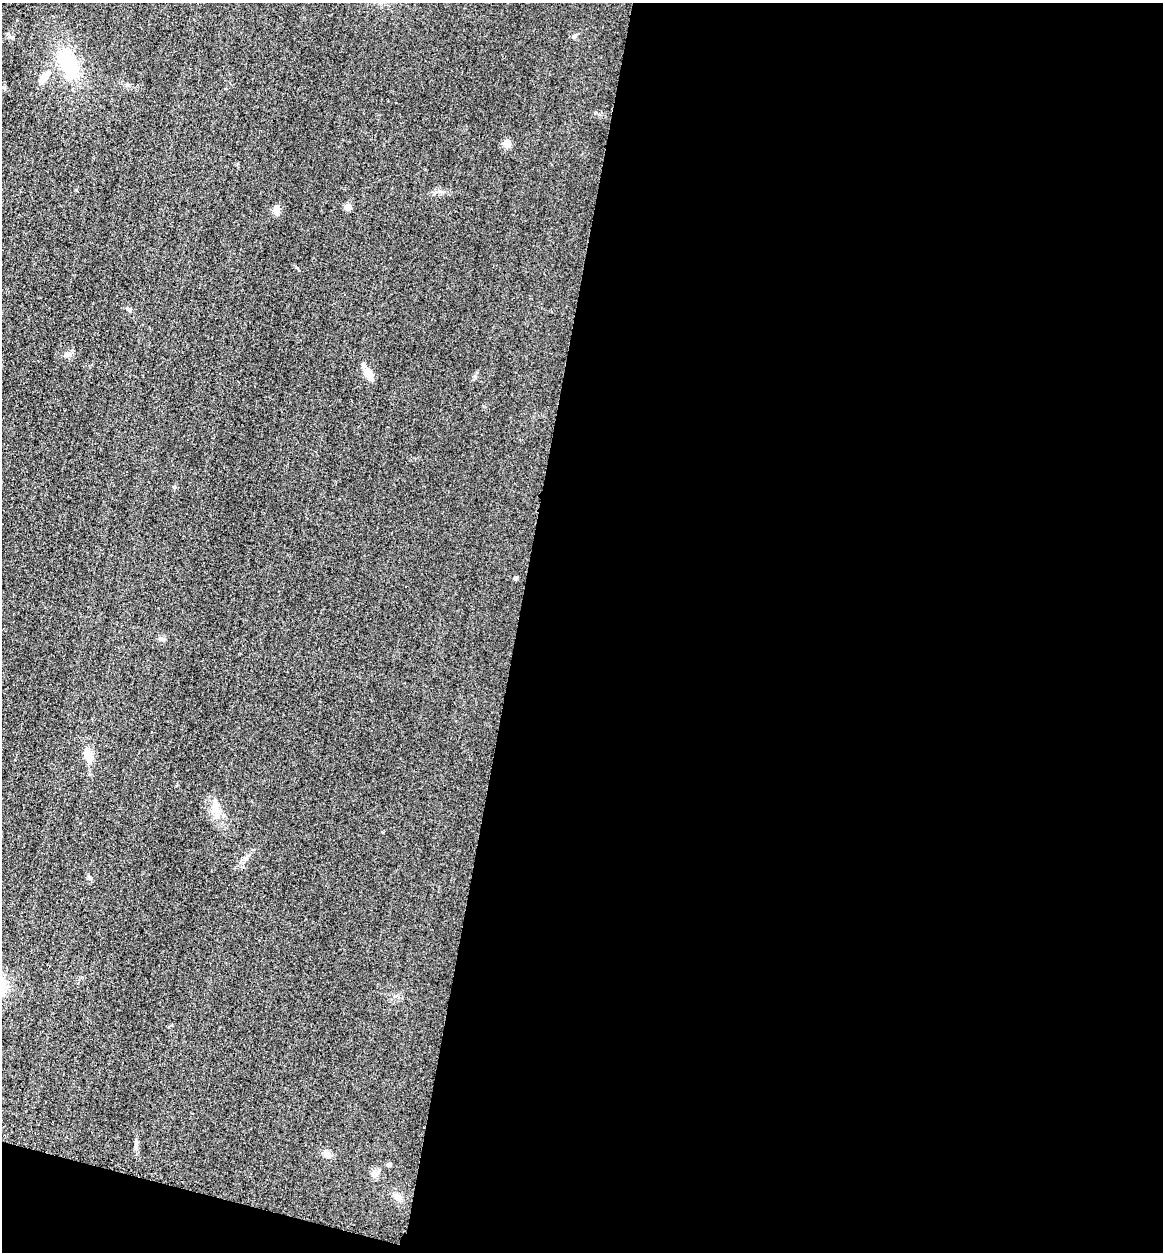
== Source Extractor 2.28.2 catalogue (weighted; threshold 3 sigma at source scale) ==
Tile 16 of 4 x 4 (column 4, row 4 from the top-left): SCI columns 3750-4910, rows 21-1270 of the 5058 x 5038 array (HDU 1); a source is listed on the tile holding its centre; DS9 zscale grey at full resolution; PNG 1165 x 1254 px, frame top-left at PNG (2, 3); no overlay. Shown black and unused: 57% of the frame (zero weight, under 3 of 4 exposures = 3% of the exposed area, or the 3 px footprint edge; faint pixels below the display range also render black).
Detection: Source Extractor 2.28.2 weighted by HDU 2 'WHT'; one run over the whole footprint, this tile lists its part. Background 0.0723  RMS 0.017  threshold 0.0777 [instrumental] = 3 sigma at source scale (4.5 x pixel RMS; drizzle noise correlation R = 1.50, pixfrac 1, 0.05/0.05 arcsec/px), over >= 5 px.
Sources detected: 20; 1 inside a brighter listed object's ellipse — not listed separately; the other 19 listed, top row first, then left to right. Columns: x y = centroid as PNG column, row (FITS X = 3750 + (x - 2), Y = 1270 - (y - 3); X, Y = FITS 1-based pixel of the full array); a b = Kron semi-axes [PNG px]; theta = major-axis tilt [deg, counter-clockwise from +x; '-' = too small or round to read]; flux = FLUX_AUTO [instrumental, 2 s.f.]
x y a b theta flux
575 36 6 4 45 2.8
69 64 25 13 -72 110
44 77 18 8 50 15
507 144 5 5 - 43
348 207 5 5 - 17
276 210 9 7 81 11
128 309 8 4 -35 3
68 355 9 5 14 5.3
369 373 15 9 -62 15
516 578 4 4 - 3.7
162 639 9 5 -8 4.1
88 756 15 8 -76 20
216 811 16 12 -52 20
90 877 7 4 -46 2.9
136 1145 10 4 69 4.3
327 1154 9 8 - 7.5
389 1165 5 4 - 4.1
376 1174 8 6 47 5.5
398 1197 10 8 -62 8.8
Unlisted compact peaks at least as high as the median listed source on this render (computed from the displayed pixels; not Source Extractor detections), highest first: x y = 475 377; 11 37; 175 487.